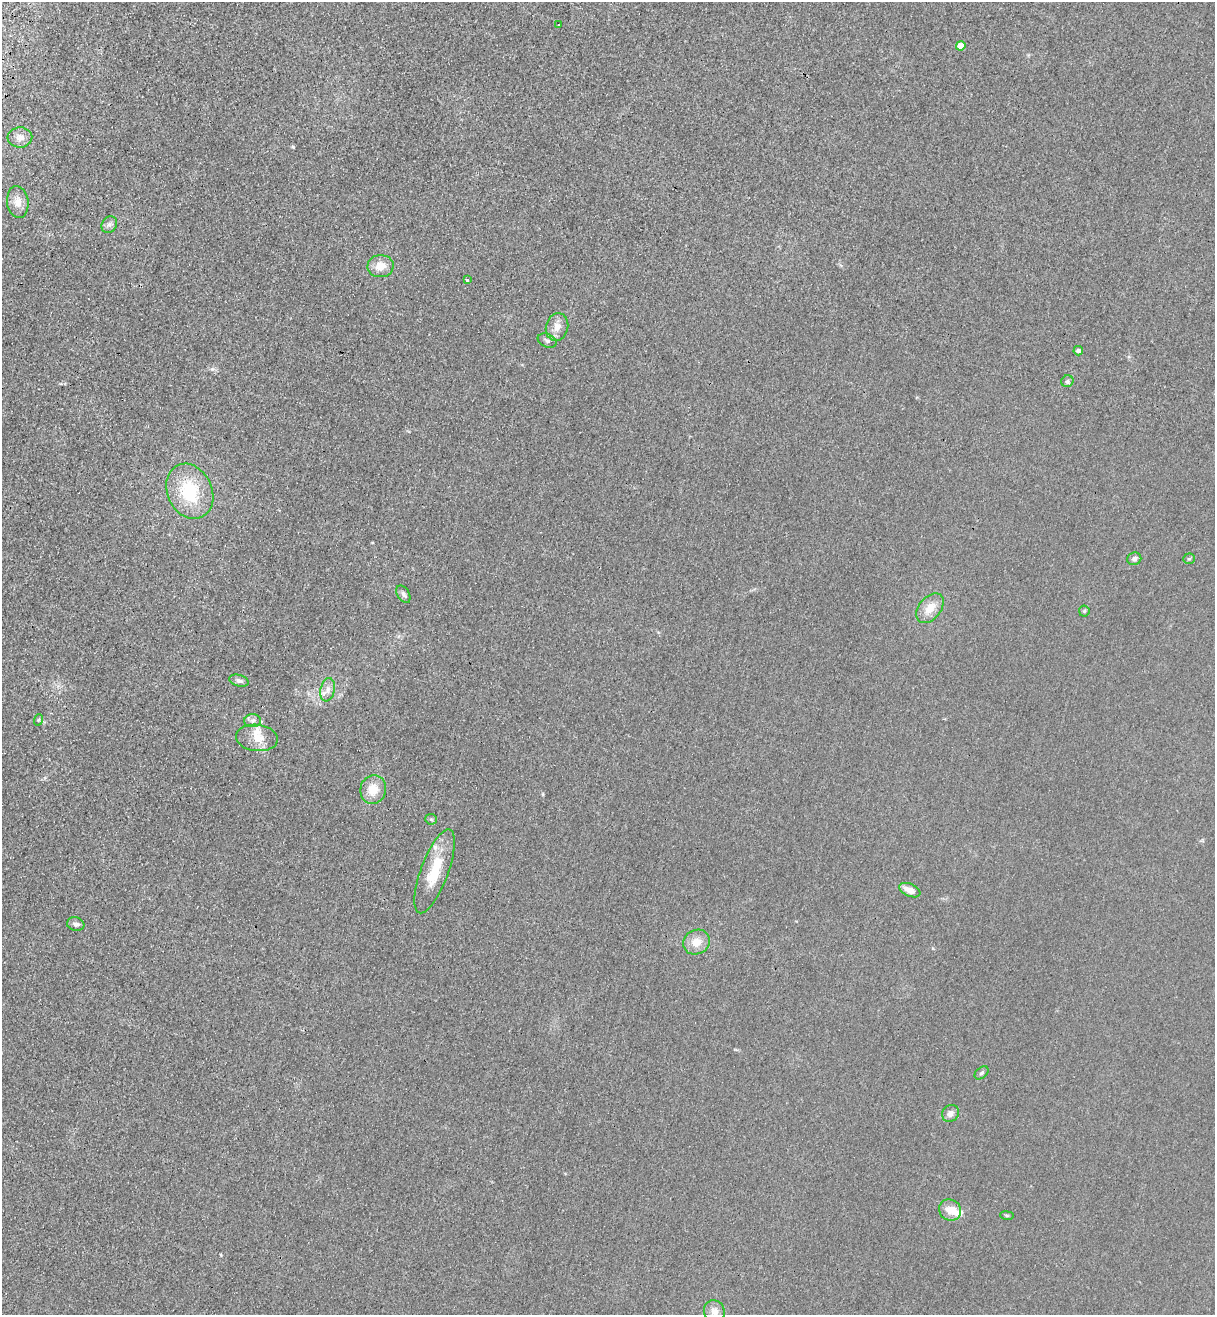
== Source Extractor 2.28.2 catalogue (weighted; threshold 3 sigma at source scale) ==
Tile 11 of 4 x 4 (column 3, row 3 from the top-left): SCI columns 2795-4007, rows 1359-2671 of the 5463 x 5344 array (HDU 1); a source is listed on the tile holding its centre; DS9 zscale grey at full resolution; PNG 1217 x 1317 px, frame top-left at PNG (2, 2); each listed source drawn as its Kron ellipse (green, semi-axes under 4 px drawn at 4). Shown black and unused: <1% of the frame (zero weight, under 3 of 4 exposures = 6% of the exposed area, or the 3 px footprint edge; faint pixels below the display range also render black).
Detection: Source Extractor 2.28.2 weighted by HDU 2 'WHT'; one run over the whole footprint, this tile lists its part. Background 0.0139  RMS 0.0055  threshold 0.0247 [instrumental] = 3 sigma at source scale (4.5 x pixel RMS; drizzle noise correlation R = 1.50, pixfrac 1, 0.05/0.05 arcsec/px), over >= 5 px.
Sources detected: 36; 3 inside a brighter listed object's ellipse — not listed separately; the other 33 listed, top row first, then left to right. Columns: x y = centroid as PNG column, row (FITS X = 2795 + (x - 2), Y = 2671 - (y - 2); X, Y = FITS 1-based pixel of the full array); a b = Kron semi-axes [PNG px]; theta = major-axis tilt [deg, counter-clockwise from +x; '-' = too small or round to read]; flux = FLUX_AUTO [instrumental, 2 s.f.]
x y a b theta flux
559 25 2 2 - 0.49
961 46 5 4 - 11
20 137 12 10 3 4.2
18 202 16 10 -82 5.1
109 225 9 7 57 1.9
380 266 13 11 4 6.6
467 280 3 3 - 1.7
557 327 14 11 75 5.2
547 341 10 6 -24 1.8
1078 351 5 4 - 1.9
1067 381 6 5 - 1.1
190 491 28 22 -65 30
1134 559 7 6 - 1.9
1189 559 6 5 - 0.85
403 594 9 6 -58 1.6
930 608 17 11 52 7.7
1084 611 5 5 - 0.78
239 681 10 5 -16 1.7
328 690 12 7 79 3.2
38 720 6 3 70 0.68
253 721 8 6 1 2
257 738 21 13 -6 7.9
373 789 14 12 75 8.6
431 819 6 5 - 0.86
435 871 44 13 70 19
910 890 11 6 -24 5.7
76 924 9 6 -14 2
696 942 14 12 26 7
981 1073 8 5 40 1.1
950 1113 9 8 - 2.9
950 1210 11 10 - 5.3
1007 1215 7 3 -9 0.7
714 1311 11 10 - 4.1
Isophote crosses this tile's border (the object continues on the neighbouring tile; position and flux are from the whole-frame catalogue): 1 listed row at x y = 714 1311
Unlisted compact peaks at least as high as the median listed source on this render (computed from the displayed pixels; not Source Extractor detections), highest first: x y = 293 147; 212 369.